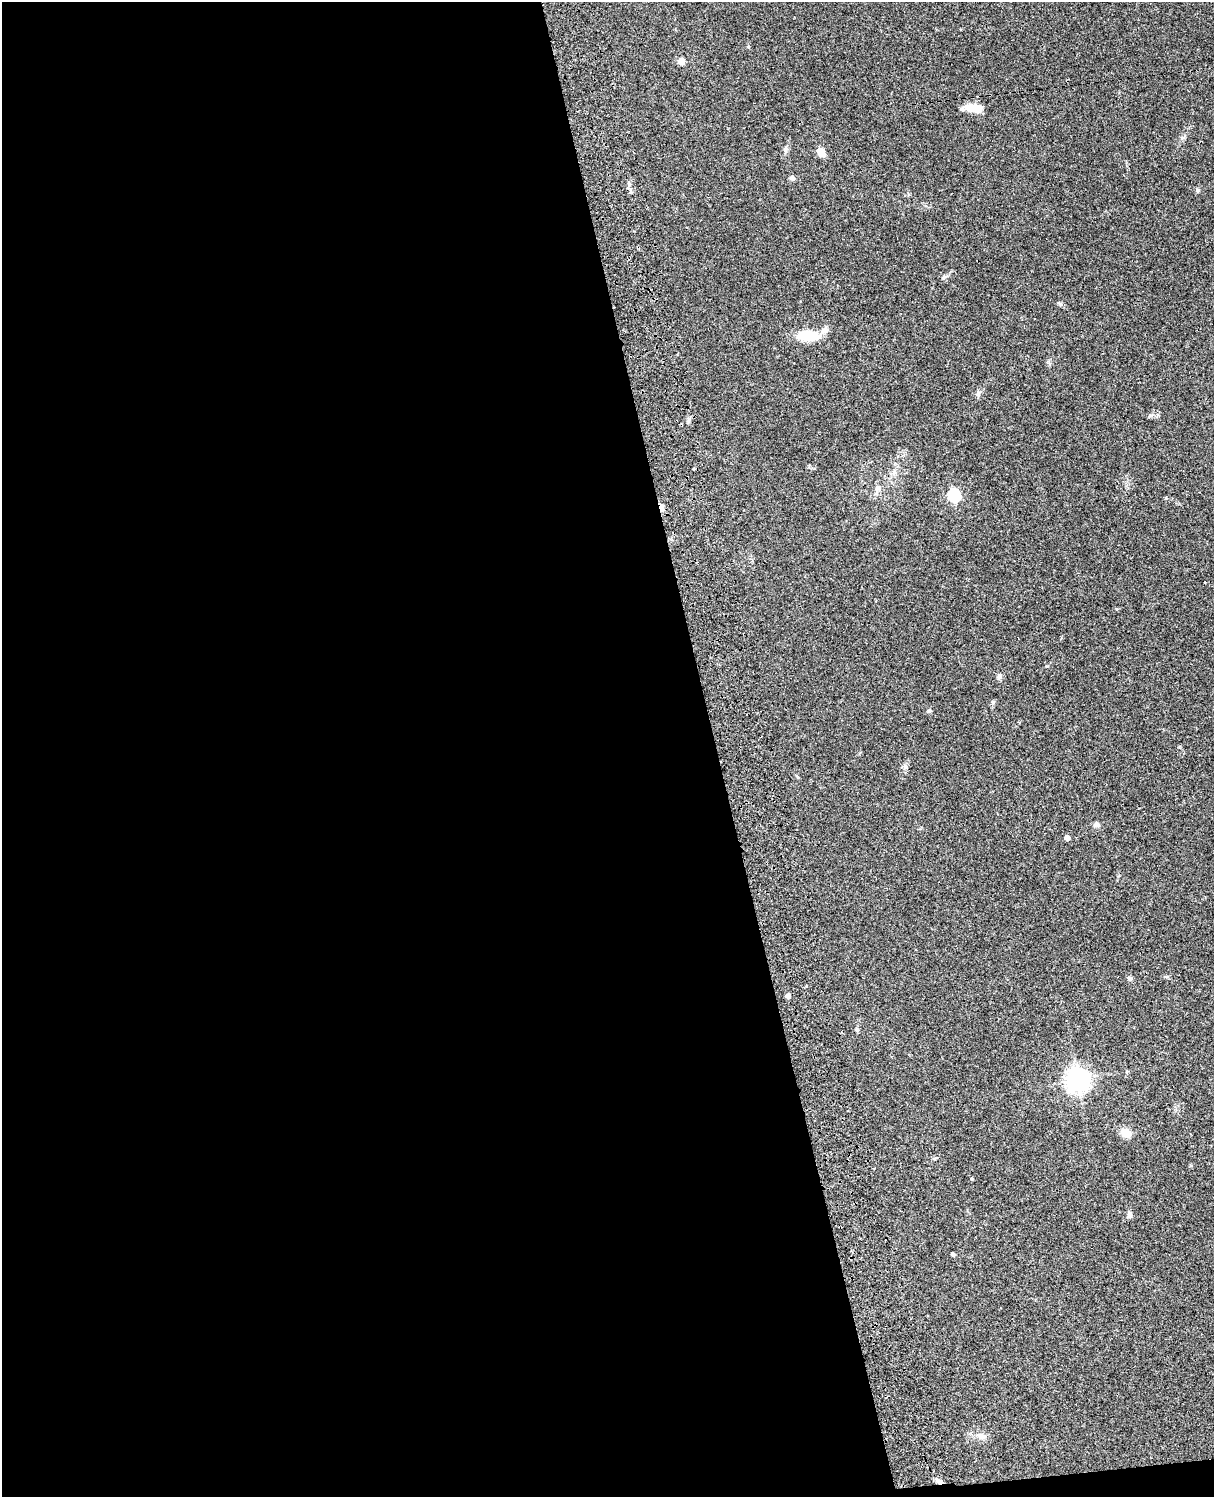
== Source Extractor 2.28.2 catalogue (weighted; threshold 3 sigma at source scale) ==
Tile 9 of 4 x 3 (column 1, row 3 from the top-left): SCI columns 122-1333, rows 278-1772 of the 5088 x 4927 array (HDU 1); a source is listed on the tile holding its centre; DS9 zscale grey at full resolution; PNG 1216 x 1499 px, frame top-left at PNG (2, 2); no overlay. Shown black and unused: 59% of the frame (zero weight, under 3 of 4 exposures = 6% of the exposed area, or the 3 px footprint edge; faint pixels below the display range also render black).
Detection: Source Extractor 2.28.2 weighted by HDU 2 'WHT'; one run over the whole footprint, this tile lists its part. Background 0.0821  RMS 0.006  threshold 0.0271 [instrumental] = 3 sigma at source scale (4.5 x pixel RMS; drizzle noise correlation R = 1.50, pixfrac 1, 0.05/0.05 arcsec/px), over >= 5 px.
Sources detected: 30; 1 inside a brighter listed object's ellipse — not listed separately; the other 29 listed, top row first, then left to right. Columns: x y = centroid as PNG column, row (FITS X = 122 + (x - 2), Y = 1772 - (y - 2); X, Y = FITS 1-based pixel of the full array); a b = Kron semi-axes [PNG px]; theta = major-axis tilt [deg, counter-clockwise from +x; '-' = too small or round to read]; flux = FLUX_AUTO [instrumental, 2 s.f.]
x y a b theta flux
681 62 8 6 -24 3.3
974 108 19 8 -6 10
786 149 10 6 72 1.8
821 152 10 7 -51 5.6
792 178 7 5 -36 1.7
629 183 7 5 -69 1.4
1198 190 6 4 -90 0.81
944 277 7 4 45 0.99
808 336 24 11 -1 16
978 393 8 6 68 1.6
894 472 7 7 - 1.8
877 488 8 7 - 2.3
954 496 6 6 - 63
662 509 10 5 -78 2.5
999 676 8 6 76 1.7
993 702 6 5 - 1.1
929 710 6 4 -16 0.8
905 766 7 6 - 1.3
1097 824 7 6 - 1.9
1067 838 4 4 - 3.9
1130 978 7 6 - 1.2
788 996 4 4 - 2.8
857 1030 6 4 -44 0.72
1077 1080 8 8 - 450
1126 1133 13 10 -37 5.7
1129 1215 8 6 82 1.8
953 1254 4 3 - 1.4
981 1436 9 7 -15 2.4
939 1481 10 5 -21 2.2
Overlapping masked pixels (flux is a lower limit): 2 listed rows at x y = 662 509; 939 1481
Unlisted compact peaks at least as high as the median listed source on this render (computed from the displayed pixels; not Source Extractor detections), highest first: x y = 1060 304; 972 1179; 1150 415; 1046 666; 748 47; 1182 138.